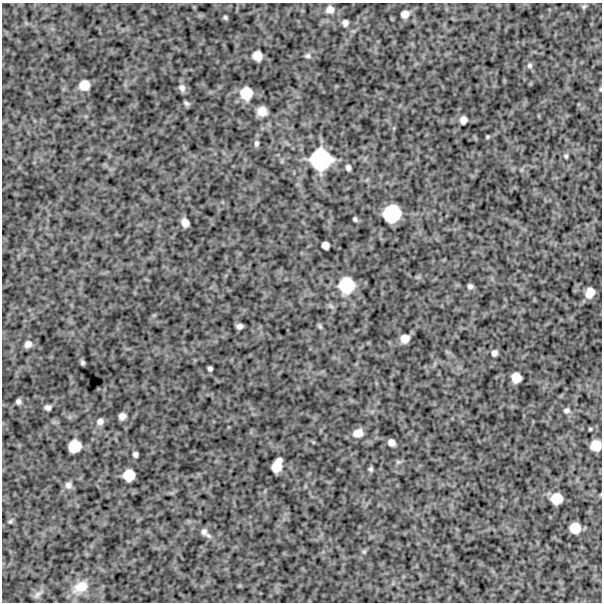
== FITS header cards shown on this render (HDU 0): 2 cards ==
NAXIS1  =                  600
NAXIS2  =                  600

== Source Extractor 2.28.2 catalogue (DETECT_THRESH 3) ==
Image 600 x 600 px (HDU 0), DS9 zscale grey, 1 PNG px = 1 image px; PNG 604 x 604 px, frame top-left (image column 1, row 600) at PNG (2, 3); no overlay
Background 889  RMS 250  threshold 755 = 3 sigma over >= 5 px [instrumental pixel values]
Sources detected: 57; all 57 listed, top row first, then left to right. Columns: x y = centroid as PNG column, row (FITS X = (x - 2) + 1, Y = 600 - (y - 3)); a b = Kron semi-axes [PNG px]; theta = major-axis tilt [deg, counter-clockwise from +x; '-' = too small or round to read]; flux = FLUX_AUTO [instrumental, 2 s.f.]
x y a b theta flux
584 6 7 5 28 35000
330 9 9 8 - 100000
405 14 9 8 - 100000
225 17 5 4 - 29000
345 23 6 5 - 64000
257 56 8 8 - 170000
307 56 8 6 21 44000
530 65 7 7 - 49000
84 85 10 9 - 200000
182 88 10 8 -67 74000
600 89 5 3 - 15000
246 93 12 11 - 300000
186 103 7 4 -38 38000
262 111 8 8 - 180000
463 120 8 7 - 95000
487 137 3 3 - 21000
256 143 8 5 89 45000
566 156 6 5 - 31000
321 159 21 21 - 940000
348 167 5 4 - 53000
392 214 15 14 - 630000
355 219 4 4 - 30000
185 223 8 6 -65 110000
325 245 6 6 - 88000
346 285 17 16 - 530000
470 286 6 5 - 47000
590 293 9 7 70 170000
239 326 6 5 - 64000
320 326 8 5 -63 32000
405 339 8 7 - 130000
28 344 8 7 - 88000
494 353 7 6 - 62000
82 363 4 4 - 32000
210 369 5 4 - 41000
516 378 9 8 - 180000
18 401 5 4 - 48000
48 407 5 5 - 58000
567 410 8 7 - 52000
122 416 6 6 - 88000
100 421 9 7 31 78000
590 429 3 3 - 20000
358 433 11 8 14 150000
391 442 7 6 - 88000
75 446 11 10 - 290000
596 446 9 9 - 230000
135 454 5 4 - 50000
277 465 13 8 67 240000
371 469 5 4 - 36000
129 475 10 9 - 240000
68 485 9 9 - 78000
556 498 10 9 - 250000
10 521 7 5 40 32000
575 528 9 9 - 220000
204 532 10 8 -77 75000
364 552 7 4 1 25000
81 587 23 15 29 340000
38 594 15 6 43 77000
At the frame edge (FLAGS 8, measured only in part): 2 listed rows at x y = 600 89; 596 446